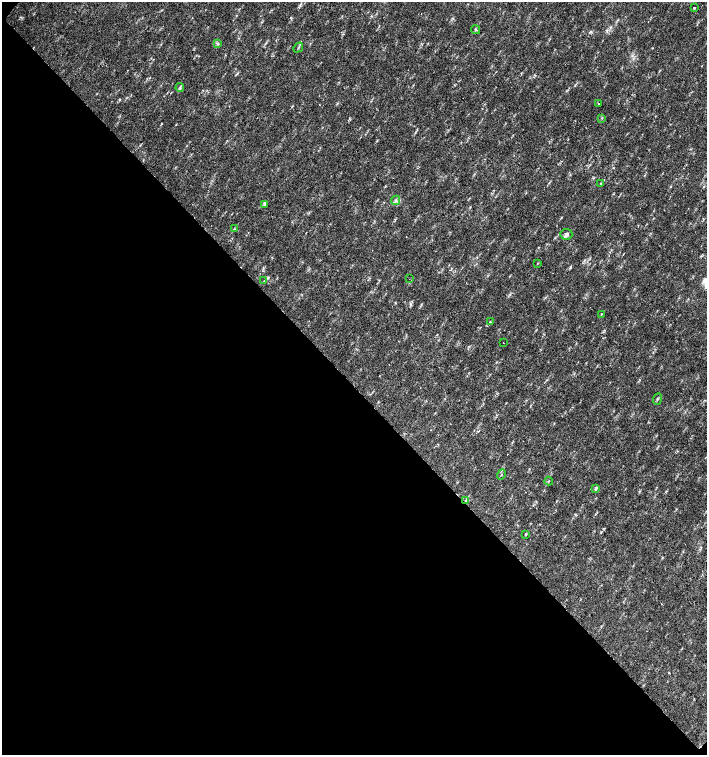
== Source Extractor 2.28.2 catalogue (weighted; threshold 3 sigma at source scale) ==
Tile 9 of 4 x 4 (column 1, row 3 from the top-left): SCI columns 226-1634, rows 1507-3012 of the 6023 x 6029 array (HDU 1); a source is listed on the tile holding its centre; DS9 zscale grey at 2 x 2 block average (1 PNG px = mean of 2 x 2 image px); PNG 709 x 757 px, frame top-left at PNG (2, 2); each listed source drawn as its Kron ellipse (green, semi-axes under 4 px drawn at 4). Shown black and unused: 49% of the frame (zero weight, under 2 of 3 exposures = <1% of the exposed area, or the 3 px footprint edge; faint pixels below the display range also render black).
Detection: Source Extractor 2.28.2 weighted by HDU 2 'WHT'; one run over the whole footprint, this tile lists its part. Background 0.0337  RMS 0.0041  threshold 0.0184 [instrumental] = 3 sigma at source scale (4.5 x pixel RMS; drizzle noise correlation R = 1.50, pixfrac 1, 0.0396/0.0396 arcsec/px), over >= 5 px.
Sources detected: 24; all 24 listed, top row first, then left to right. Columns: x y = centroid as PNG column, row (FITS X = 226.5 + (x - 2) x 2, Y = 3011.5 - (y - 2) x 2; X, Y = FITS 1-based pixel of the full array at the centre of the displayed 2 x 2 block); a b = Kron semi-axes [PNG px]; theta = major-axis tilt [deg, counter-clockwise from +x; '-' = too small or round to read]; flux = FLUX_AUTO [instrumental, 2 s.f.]
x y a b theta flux
694 8 2 2 - 3
476 29 5 2 - 0.86
218 44 4 3 - 1.2
298 47 5 2 - 0.82
180 88 4 4 - 1.6
599 104 2 2 - 0.66
602 118 3 2 - 0.63
601 183 3 2 - 0.56
395 200 5 2 - 1.3
265 205 3 2 - 0.98
234 229 3 2 - 0.8
566 234 6 5 - 2.5
537 263 2 2 - 0.47
409 279 2 2 - 0.42
264 281 3 2 - 0.64
601 314 3 2 - 0.62
490 322 3 2 - 0.6
504 343 2 2 - 0.54
658 399 6 3 67 1.1
501 474 5 2 - 0.57
549 481 4 2 - 0.75
596 488 4 3 - 1.4
466 500 3 2 - 0.71
525 534 3 2 - 0.97
Diffuse or blended objects may show on this block-average render without a row.